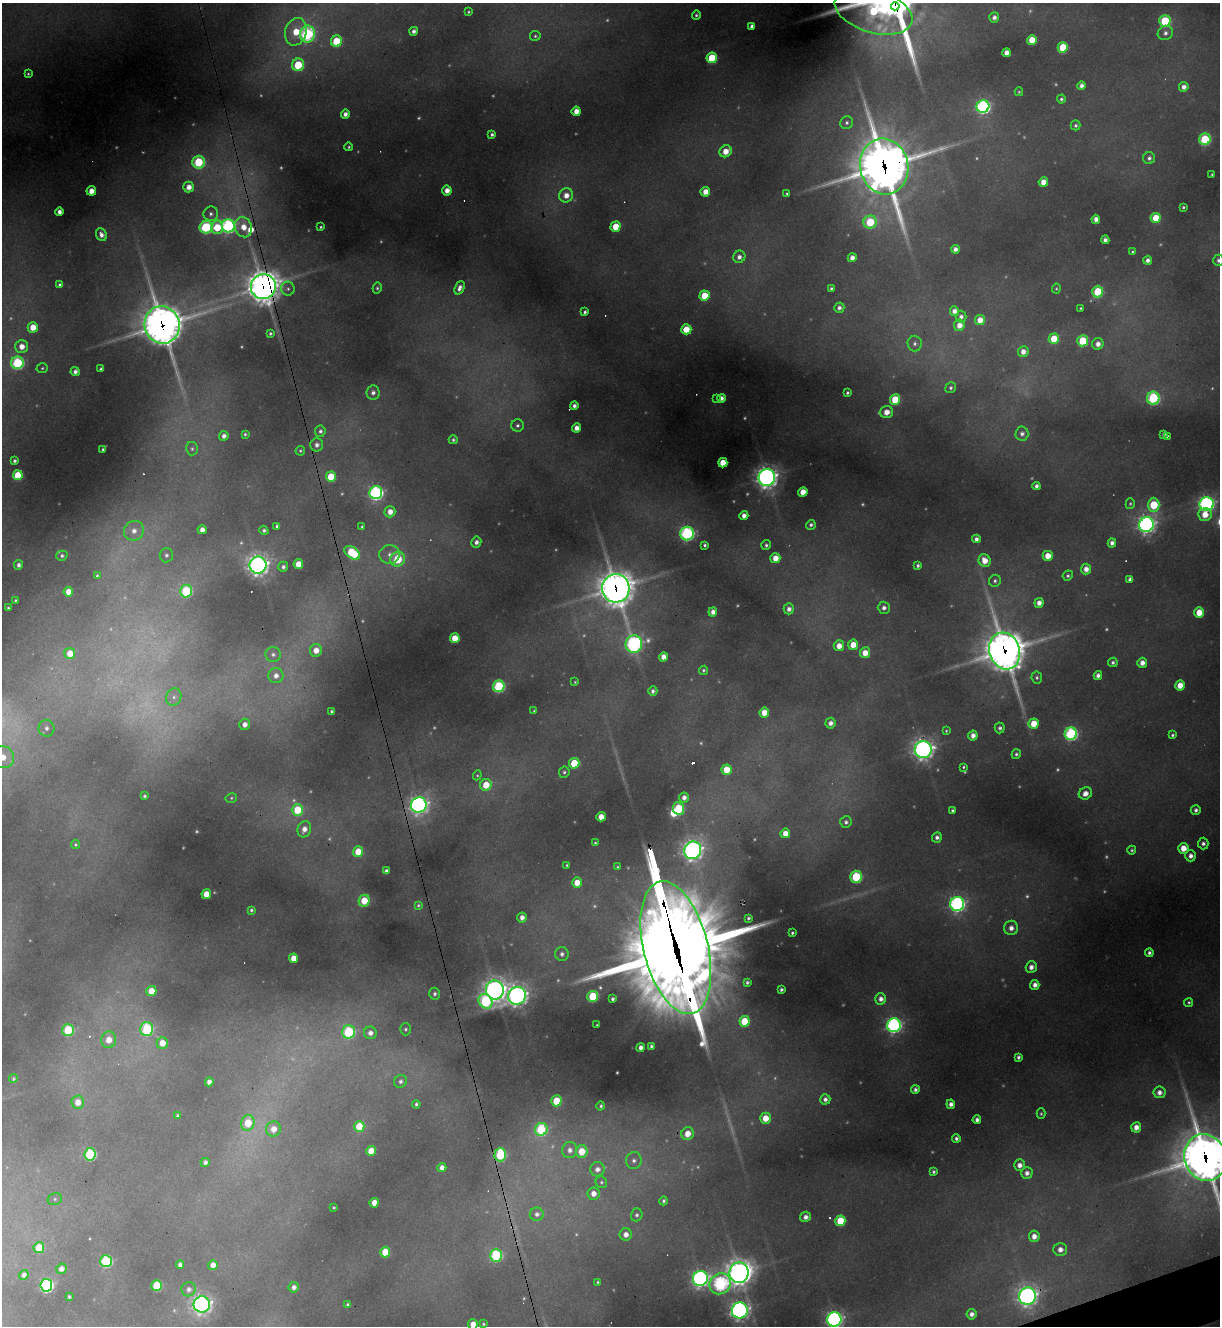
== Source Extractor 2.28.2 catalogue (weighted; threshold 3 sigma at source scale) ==
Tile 6 of 4 x 4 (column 2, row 2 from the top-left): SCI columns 1485-2702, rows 2651-3974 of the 5283 x 5299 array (HDU 1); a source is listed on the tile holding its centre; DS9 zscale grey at full resolution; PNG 1222 x 1328 px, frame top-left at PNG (2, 3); each listed source drawn as its Kron ellipse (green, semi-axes under 4 px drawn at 4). Shown black and unused: <1% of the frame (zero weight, under 3 of 4 exposures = <1% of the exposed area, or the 3 px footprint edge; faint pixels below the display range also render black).
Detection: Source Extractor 2.28.2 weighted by HDU 2 'WHT'; one run over the whole footprint, this tile lists its part. Background 0.287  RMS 0.011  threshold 0.0512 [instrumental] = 3 sigma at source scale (4.5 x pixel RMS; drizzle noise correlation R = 1.50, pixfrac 1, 0.05/0.05 arcsec/px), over >= 5 px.
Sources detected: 428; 64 too faint to see at this stretch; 2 inside a brighter object's white glare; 8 cosmic-ray / hot-pixel residue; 1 long thin detection or spike segment (spike, bleed or trail) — neither listed nor drawn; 2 inside a brighter listed object's ellipse — not listed separately; the other 351 listed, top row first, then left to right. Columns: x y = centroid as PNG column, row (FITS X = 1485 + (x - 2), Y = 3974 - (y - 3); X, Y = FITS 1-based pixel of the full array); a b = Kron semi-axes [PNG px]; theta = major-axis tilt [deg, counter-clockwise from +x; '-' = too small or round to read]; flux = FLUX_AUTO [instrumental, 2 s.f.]
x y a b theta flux
895 6 4 3 - 310
873 11 40 21 -16 190
468 12 4 3 - 1.8
696 15 5 4 - 2.7
994 17 5 5 - 6.6
1165 21 6 5 - 96
752 26 4 4 - 6.2
414 31 4 4 - 6.1
296 32 14 10 74 43
1165 33 8 7 - 5.9
307 34 8 7 - 270
535 36 5 5 - 2.3
1032 40 5 5 - 32
336 41 6 5 - 64
1063 47 5 5 - 51
1006 53 4 4 - 11
712 58 5 5 - 79
298 65 6 6 - 68
28 74 3 3 - 1.7
1081 85 4 4 - 6.6
1184 87 5 4 - 8.2
1019 92 4 3 - 1.5
1061 99 4 4 - 2.8
983 106 6 6 - 340
576 111 4 4 - 14
345 114 4 4 - 8.1
847 123 6 6 - 3.5
1075 125 5 5 - 3
492 134 4 4 - 3.8
1205 139 6 5 - 100
349 147 4 4 - 1.8
726 151 6 5 - 20
1149 158 6 6 - 4.6
199 162 6 6 - 100
884 166 28 24 -76 4300
1212 174 3 3 - 1.5
1043 182 5 4 - 18
189 187 5 5 - 13
447 190 5 5 - 13
91 191 5 4 - 18
705 192 5 4 - 17
787 194 4 3 - 2.2
566 195 7 7 - 15
1183 207 3 3 - 2.1
59 212 4 4 - 7.9
211 214 7 7 - 4.7
1156 218 5 5 - 39
1096 219 4 4 - 9.7
870 222 6 6 - 72
228 226 6 6 - 320
206 227 6 6 - 150
217 227 7 6 - 44
243 227 10 8 -67 21
321 227 3 3 - 1.8
615 227 5 5 - 36
101 235 6 5 - 7.9
1105 240 4 4 - 6.1
955 249 4 4 - 7.3
1132 252 4 3 - 1.9
739 257 6 6 - 6.5
852 258 4 4 - 10
1148 260 4 4 - 5.7
1218 260 5 5 - 4.5
60 285 4 4 - 3.6
263 287 12 12 - 2300
377 288 5 4 - 2.3
459 288 7 4 67 6.6
831 288 4 3 - 2.3
288 289 7 7 - 3.5
1056 289 5 4 - 1.7
1098 292 6 5 - 74
704 296 5 5 - 42
839 308 5 5 - 5.4
1081 308 3 3 - 1.5
954 311 5 4 - 9.5
585 312 4 3 - 3.2
961 317 6 5 - 5.6
980 320 5 5 - 18
162 325 19 17 -72 3200
959 325 6 5 - 14
33 327 5 5 - 24
686 329 5 5 - 28
270 333 3 3 - 2.2
1054 339 5 5 - 38
1083 341 5 5 - 68
915 344 8 7 - 5
1098 344 6 5 - 10
22 346 6 6 - 14
1023 352 5 5 - 11
17 363 6 6 - 160
42 368 6 4 17 2.3
101 369 4 4 - 3.6
75 372 4 4 - 6.6
951 388 5 5 - 3
373 393 7 6 - 6.1
847 393 3 3 - 2.3
716 398 3 3 - 3.3
721 398 4 4 - 6.6
1153 398 6 6 - 160
895 400 5 5 - 56
574 406 4 4 - 5.5
886 412 7 6 - 15
517 425 6 6 - 3.8
577 428 4 4 - 11
320 431 6 5 - 4.1
245 434 3 3 - 2.1
1022 434 7 6 - 6
1164 434 4 3 - 4.1
224 436 5 4 - 6.8
1167 436 3 3 - 13
453 440 4 4 - 2.8
317 445 6 6 - 6.7
103 449 3 3 - 1.7
192 449 7 6 - 3.2
300 451 5 4 - 2
15 461 3 3 - 2.9
723 463 5 4 - 24
18 475 5 5 - 55
331 477 5 5 - 44
767 477 8 8 - 880
1036 486 4 4 - 5.2
803 492 5 4 - 21
376 493 6 6 - 340
1130 504 5 4 - 2.1
1207 504 7 7 - 450
1154 505 7 5 -88 72
390 512 5 5 - 13
1205 515 7 6 - 24
744 516 4 4 - 8.1
811 525 5 4 - 3.7
1146 525 7 7 - 650
277 526 4 4 - 3.2
362 527 3 3 - 2
202 530 4 4 - 9.9
264 530 4 4 - 3.2
134 531 10 9 - 12
687 534 7 6 - 270
976 539 4 4 - 5.5
476 542 5 5 - 5.9
1112 543 4 4 - 6.4
705 545 4 3 - 2.9
766 545 5 5 - 3.2
352 553 9 5 -35 76
389 554 10 9 - 9.9
166 555 7 6 - 4.5
62 556 5 5 - 3.2
1048 556 5 5 - 20
775 558 5 5 - 19
398 559 7 7 - 65
985 561 6 6 - 18
298 564 5 5 - 27
19 565 5 4 - 5.5
258 565 8 8 - 840
918 565 4 4 - 3.6
283 567 5 5 - 4.6
1086 569 5 5 - 11
97 575 4 3 - 1.8
1068 576 5 5 - 2.7
1130 579 4 4 - 5.5
995 581 6 6 - 3.3
616 588 14 14 - 2700
186 591 6 6 - 110
68 592 5 4 - 17
15 600 3 3 - 1.7
1039 603 5 4 - 10
8 608 3 3 - 2.5
884 608 6 6 - 6.1
789 609 5 5 - 6.8
713 612 4 4 - 9.2
1199 612 5 5 - 29
455 638 5 5 - 30
634 644 9 8 - 370
853 645 5 5 - 20
839 646 5 5 - 15
316 650 6 6 - 16
1005 651 19 15 -73 3200
70 653 5 5 - 22
865 653 5 5 - 19
273 654 8 7 - 5.1
663 657 5 4 - 13
1113 662 5 4 - 3.3
1142 663 5 5 - 11
703 670 5 4 - 2.6
1098 675 4 4 - 6.6
276 676 8 7 - 9.2
1037 677 6 5 - 3
575 682 3 3 - 1.2
1180 685 5 4 - 21
499 686 6 5 - 130
653 691 5 4 - 4.6
174 697 9 7 66 5.7
331 711 3 3 - 2.7
534 711 3 3 - 1.3
764 712 5 5 - 22
830 723 5 5 - 8.1
245 724 6 5 - 8.8
1034 724 5 5 - 30
46 728 8 8 - 6
1000 728 5 5 - 3.7
946 731 4 3 - 1.6
1071 734 6 6 - 250
1172 735 4 3 - 2.6
973 736 5 4 - 9.4
923 749 8 8 - 760
1016 754 5 4 - 3
3 757 11 11 - 23
574 763 5 5 - 52
963 767 4 3 - 1.9
726 770 5 5 - 29
564 772 6 5 - 2.8
477 775 5 4 - 1.5
486 785 6 5 - 29
1085 793 7 6 - 12
144 796 3 3 - 2.2
684 797 5 5 - 7.7
231 798 6 4 15 2
419 805 8 7 - 650
678 809 6 5 - 76
297 810 6 5 - 51
1196 810 5 5 - 4.9
952 811 3 3 - 2.6
601 817 5 4 - 14
846 822 6 6 - 4.8
304 829 8 6 69 11
785 833 5 4 - 16
937 837 5 5 - 5.2
595 843 3 3 - 1.7
1203 843 6 5 - 4.9
75 844 5 4 - 2.1
1183 848 5 5 - 23
693 850 9 8 - 730
1132 850 4 4 - 2.2
358 852 5 5 - 32
1191 856 6 5 - 8.5
567 865 3 3 - 1.7
618 867 4 3 - 1.6
386 871 4 4 - 5.1
856 877 6 6 - 110
577 883 5 5 - 21
206 894 5 5 - 22
364 901 6 5 - 32
957 904 7 7 - 440
418 905 4 4 - 2.1
251 910 4 3 - 2.5
522 917 5 5 - 9.1
748 918 3 3 - 2.4
1011 928 7 7 - 10
792 933 3 3 - 1.8
676 948 68 32 -76 28000
1149 953 4 4 - 3.9
562 954 7 6 - 5.5
293 958 5 4 - 21
1031 967 6 5 - 9.1
747 982 4 3 - 3
1035 985 5 4 - 8.6
781 989 3 3 - 3.4
495 990 9 9 - 960
151 991 5 5 - 26
435 994 6 5 - 4.4
517 996 9 8 - 820
593 996 5 5 - 78
613 999 4 4 - 3.3
881 999 6 5 - 8.5
485 1001 8 6 -53 170
1189 1002 4 4 - 2.1
744 1021 5 5 - 48
597 1025 3 3 - 1.2
894 1025 7 6 - 430
147 1029 7 6 - 150
406 1029 6 5 - 2.8
68 1030 6 6 - 90
349 1032 7 6 - 130
370 1033 6 6 - 9.1
109 1040 8 7 - 22
162 1043 6 5 - 19
651 1046 4 3 - 2.9
641 1047 4 4 - 7.3
1018 1057 4 4 - 4.3
13 1079 4 3 - 2.3
400 1081 7 6 - 5.1
209 1082 4 4 - 8
915 1089 4 4 - 4.4
1159 1092 6 6 - 8.8
825 1099 5 5 - 5.5
556 1101 5 5 - 42
78 1102 7 6 - 16
416 1104 4 4 - 2.9
951 1104 4 4 - 7.6
601 1106 4 4 - 2.7
1041 1114 5 4 - 2.1
178 1116 4 3 - 2.7
765 1118 5 5 - 23
977 1120 4 4 - 6
248 1123 8 6 72 39
359 1126 5 5 - 34
1136 1127 5 5 - 12
273 1129 7 7 - 15
541 1129 6 6 - 130
687 1134 6 6 - 20
956 1138 4 4 - 4.2
570 1150 8 7 - 8.9
371 1151 5 5 - 29
582 1151 6 6 - 33
90 1154 6 6 - 140
500 1155 7 6 - 100
1205 1157 23 21 -69 4600
634 1160 8 8 - 6.4
205 1162 4 4 - 5.1
1020 1165 6 5 - 10
442 1168 4 4 - 8.7
597 1169 7 7 - 8.1
934 1172 3 3 - 2.8
1027 1173 6 5 - 8.3
601 1182 6 5 - 2.4
593 1194 6 6 - 12
55 1199 7 6 - 3.3
664 1201 4 4 - 2.8
374 1203 5 4 - 16
334 1207 3 3 - 1.4
537 1214 7 6 - 5.9
637 1215 6 5 - 3.5
806 1217 5 5 - 7.6
840 1221 5 5 - 51
626 1234 6 6 - 10
1034 1236 5 5 - 12
39 1248 5 5 - 44
1060 1249 7 6 - 10
385 1252 5 5 - 38
496 1255 6 6 - 140
106 1261 6 6 - 140
180 1265 4 4 - 6.7
213 1265 5 5 - 11
61 1269 5 5 - 7.1
739 1273 10 9 - 1400
24 1275 5 4 - 5.7
700 1278 7 7 - 590
598 1282 3 3 - 1.7
720 1284 11 10 - 310
46 1285 6 6 - 280
157 1286 5 5 - 82
294 1287 5 5 - 6.6
189 1289 7 7 - 7.1
1027 1296 8 8 - 820
69 1297 3 3 - 2.4
202 1304 8 8 - 640
348 1305 4 4 - 3.9
740 1310 8 7 - 630
972 1314 5 5 - 7.1
834 1319 7 7 - 530
473 1324 5 4 - 15
483 1324 4 4 - 1.8
Overlapping masked pixels (flux is a lower limit): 12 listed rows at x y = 895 6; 884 166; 263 287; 162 325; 616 588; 1005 651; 923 749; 419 805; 676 948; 500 1155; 1205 1157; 1027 1296
Isophote crosses this tile's border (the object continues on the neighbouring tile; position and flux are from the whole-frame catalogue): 6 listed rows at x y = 873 11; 1218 260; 3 757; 1205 1157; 834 1319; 473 1324